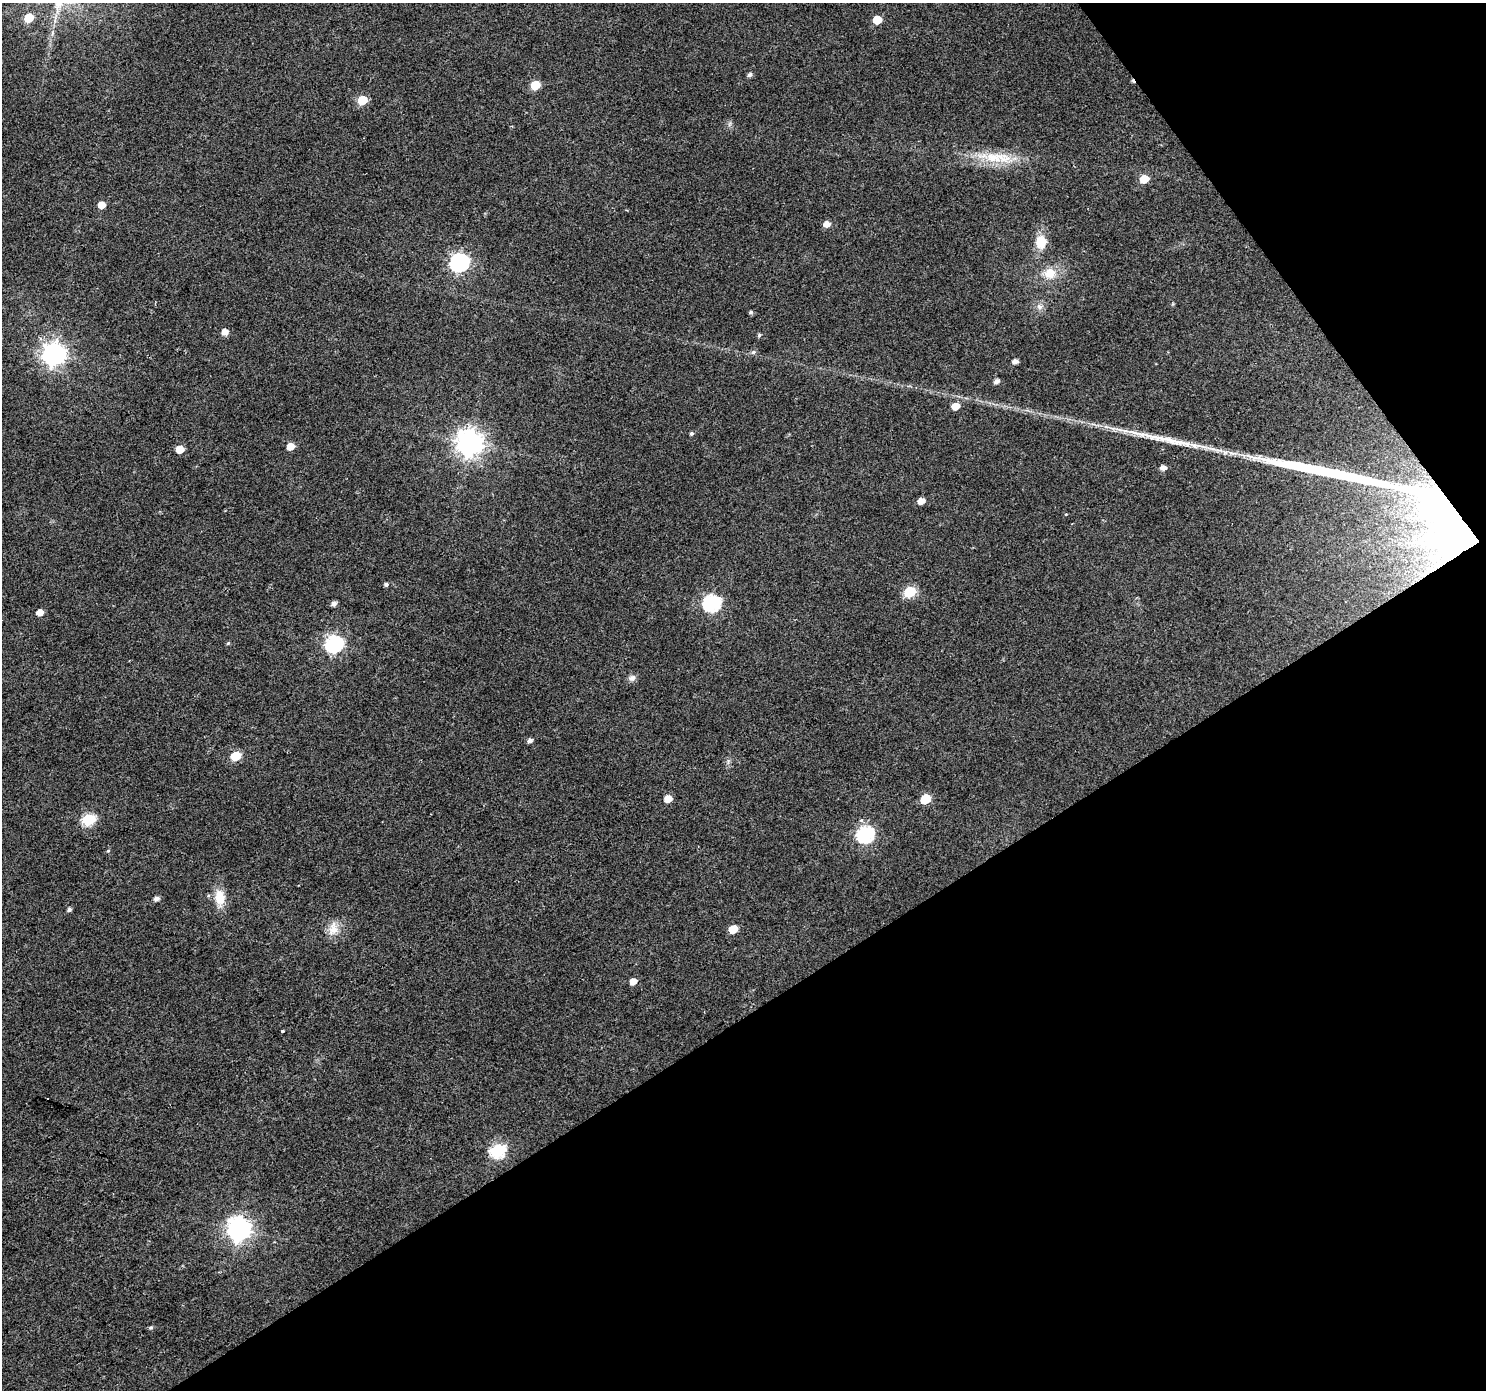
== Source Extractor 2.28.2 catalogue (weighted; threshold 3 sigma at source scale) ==
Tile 12 of 4 x 4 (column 4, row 3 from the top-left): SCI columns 4457-5940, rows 1578-2965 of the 5940 x 5867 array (HDU 1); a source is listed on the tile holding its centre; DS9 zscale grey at full resolution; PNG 1488 x 1392 px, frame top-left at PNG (2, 3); no overlay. Shown black and unused: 33% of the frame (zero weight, under 2 of 3 exposures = <1% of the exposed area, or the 3 px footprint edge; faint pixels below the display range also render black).
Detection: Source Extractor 2.28.2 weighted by HDU 2 'WHT'; one run over the whole footprint, this tile lists its part. Background 0.0719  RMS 0.0077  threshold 0.0346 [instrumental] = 3 sigma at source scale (4.5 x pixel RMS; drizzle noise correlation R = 1.50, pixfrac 1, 0.0396/0.0396 arcsec/px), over >= 5 px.
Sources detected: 58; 1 inside a brighter object's white glare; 1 cosmic-ray / hot-pixel residue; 2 long thin detections or spike segments (spike, bleed or trail) — not listed; the other 54 listed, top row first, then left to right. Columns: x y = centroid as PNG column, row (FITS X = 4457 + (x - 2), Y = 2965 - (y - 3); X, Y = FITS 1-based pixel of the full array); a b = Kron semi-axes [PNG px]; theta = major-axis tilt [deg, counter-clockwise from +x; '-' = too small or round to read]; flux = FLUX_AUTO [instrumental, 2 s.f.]
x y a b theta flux
29 18 6 5 - 20
877 20 6 5 - 16
750 75 5 5 - 2.3
535 85 6 5 - 24
362 100 6 5 - 27
993 157 32 14 2 24
1144 179 6 5 - 16
102 205 5 5 - 8.7
827 224 6 5 - 5.8
1041 242 15 12 85 14
459 262 8 7 - 270
1050 273 16 15 - 13
1039 307 8 6 -22 2.8
751 312 5 4 - 1.3
225 332 6 5 - 6.2
759 335 5 4 - 1.4
753 352 6 5 - 1.7
54 354 8 8 - 510
1015 361 5 4 - 3.8
996 381 5 5 - 3.4
955 406 6 5 - 9.5
691 433 5 4 - 1.4
470 443 9 8 - 810
290 446 5 5 - 9.4
180 449 5 5 - 12
1163 468 5 5 - 4.1
921 501 6 5 - 6.7
1066 514 4 3 - 0.55
1465 534 96 58 -11 280
386 584 5 4 - 1.8
910 592 6 6 - 51
712 603 8 7 - 190
334 604 6 5 - 3.2
40 612 5 4 - 6.8
228 643 5 4 - 0.99
334 644 8 7 - 200
632 678 9 8 - 3.1
530 740 5 5 - 2.7
236 756 6 5 - 29
668 799 6 5 - 9.7
925 799 6 6 - 28
89 819 7 6 - 72
865 834 8 7 - 170
108 851 5 3 - 0.76
220 897 20 13 -85 14
156 899 6 5 - 2.9
69 909 5 4 - 1.9
333 929 20 12 78 9.5
733 929 6 5 - 16
633 981 6 5 - 6.7
282 1031 3 3 - 5.2
498 1150 7 6 - 120
239 1229 8 8 - 560
151 1328 6 5 - 1.3
Overlapping masked pixels (flux is a lower limit): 1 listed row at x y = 1465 534